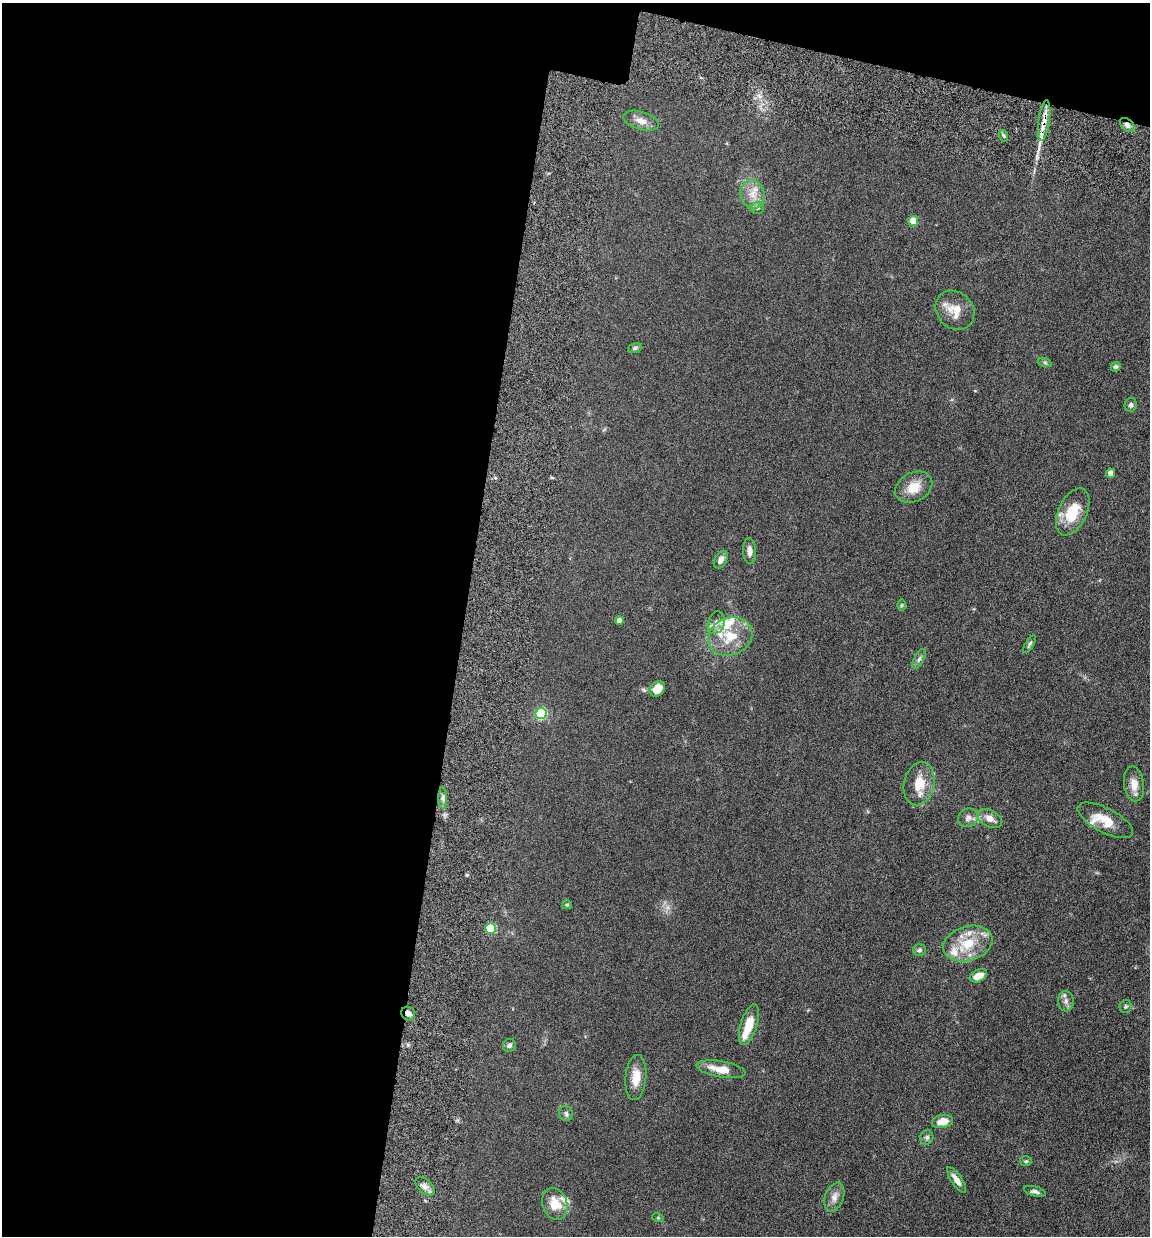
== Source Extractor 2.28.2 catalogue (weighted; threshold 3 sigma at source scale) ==
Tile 1 of 4 x 4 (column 1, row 1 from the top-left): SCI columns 339-1486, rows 3795-5028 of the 5155 x 5142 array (HDU 1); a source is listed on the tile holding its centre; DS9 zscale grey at full resolution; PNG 1152 x 1238 px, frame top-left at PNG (2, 3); each listed source drawn as its Kron ellipse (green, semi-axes under 4 px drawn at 4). Shown black and unused: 43% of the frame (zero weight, under 10 of 20 exposures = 8% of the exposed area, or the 3 px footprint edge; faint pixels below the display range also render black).
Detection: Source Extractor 2.28.2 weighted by HDU 2 'WHT'; one run over the whole footprint, this tile lists its part. Background 0.0613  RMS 0.0029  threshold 0.0117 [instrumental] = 3 sigma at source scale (4.09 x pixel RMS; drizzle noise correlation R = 1.36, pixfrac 0.8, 0.05/0.05 arcsec/px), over >= 5 px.
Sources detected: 60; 7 inside a brighter listed object's ellipse — not listed separately; the other 53 listed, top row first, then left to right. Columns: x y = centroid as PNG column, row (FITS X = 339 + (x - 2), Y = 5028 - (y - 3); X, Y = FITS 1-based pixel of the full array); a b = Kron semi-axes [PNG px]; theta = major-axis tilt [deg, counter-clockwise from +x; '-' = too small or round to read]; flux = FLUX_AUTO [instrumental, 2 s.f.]
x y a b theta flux
1044 120 20 5 82 2.8
641 121 18 9 -17 2.1
1127 125 8 5 -42 1
1004 136 6 3 -71 0.34
752 194 14 12 -79 3.1
757 208 6 6 - 0.57
913 221 5 5 - 5.7
955 310 21 18 -47 4.5
635 348 7 4 15 0.48
1045 363 7 4 -20 0.43
1116 367 5 4 - 0.47
1131 405 7 6 - 0.6
1111 473 4 4 - 1.3
914 487 19 14 28 4.2
1073 512 25 14 64 7.7
750 551 13 6 -87 1.5
721 560 9 6 61 1.3
901 605 6 4 90 0.31
619 621 4 4 - 1.5
716 623 12 8 72 1.5
730 636 23 18 23 7.2
1030 644 10 4 59 0.5
919 659 11 4 63 0.69
657 689 8 6 45 4.1
541 714 5 5 - 20
919 784 22 15 78 5.3
1134 784 17 10 -82 2.7
443 798 10 4 -89 0.79
968 818 10 9 - 1.3
990 819 13 8 -27 2.2
1105 820 31 12 -27 4.7
567 905 5 4 - 0.32
491 928 5 5 - 13
968 944 25 17 16 7.7
919 950 6 6 - 0.59
978 976 9 5 26 2.6
1066 1001 10 8 -85 1.2
1126 1007 6 6 - 0.45
408 1014 7 6 - 1.2
749 1025 21 8 72 4.8
509 1045 7 6 - 0.68
721 1069 25 8 -10 4.1
636 1078 23 10 85 3.6
566 1113 7 6 - 0.67
943 1121 10 6 11 3.1
927 1137 7 6 - 0.64
1026 1161 6 5 - 0.38
956 1180 15 5 -56 1.7
425 1187 11 6 -43 1.2
1035 1191 11 5 -15 0.85
834 1197 15 9 70 1.7
555 1204 16 12 -71 4.8
658 1218 5 3 - 0.24
Overlapping masked pixels (flux is a lower limit): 3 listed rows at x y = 1044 120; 1127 125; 408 1014